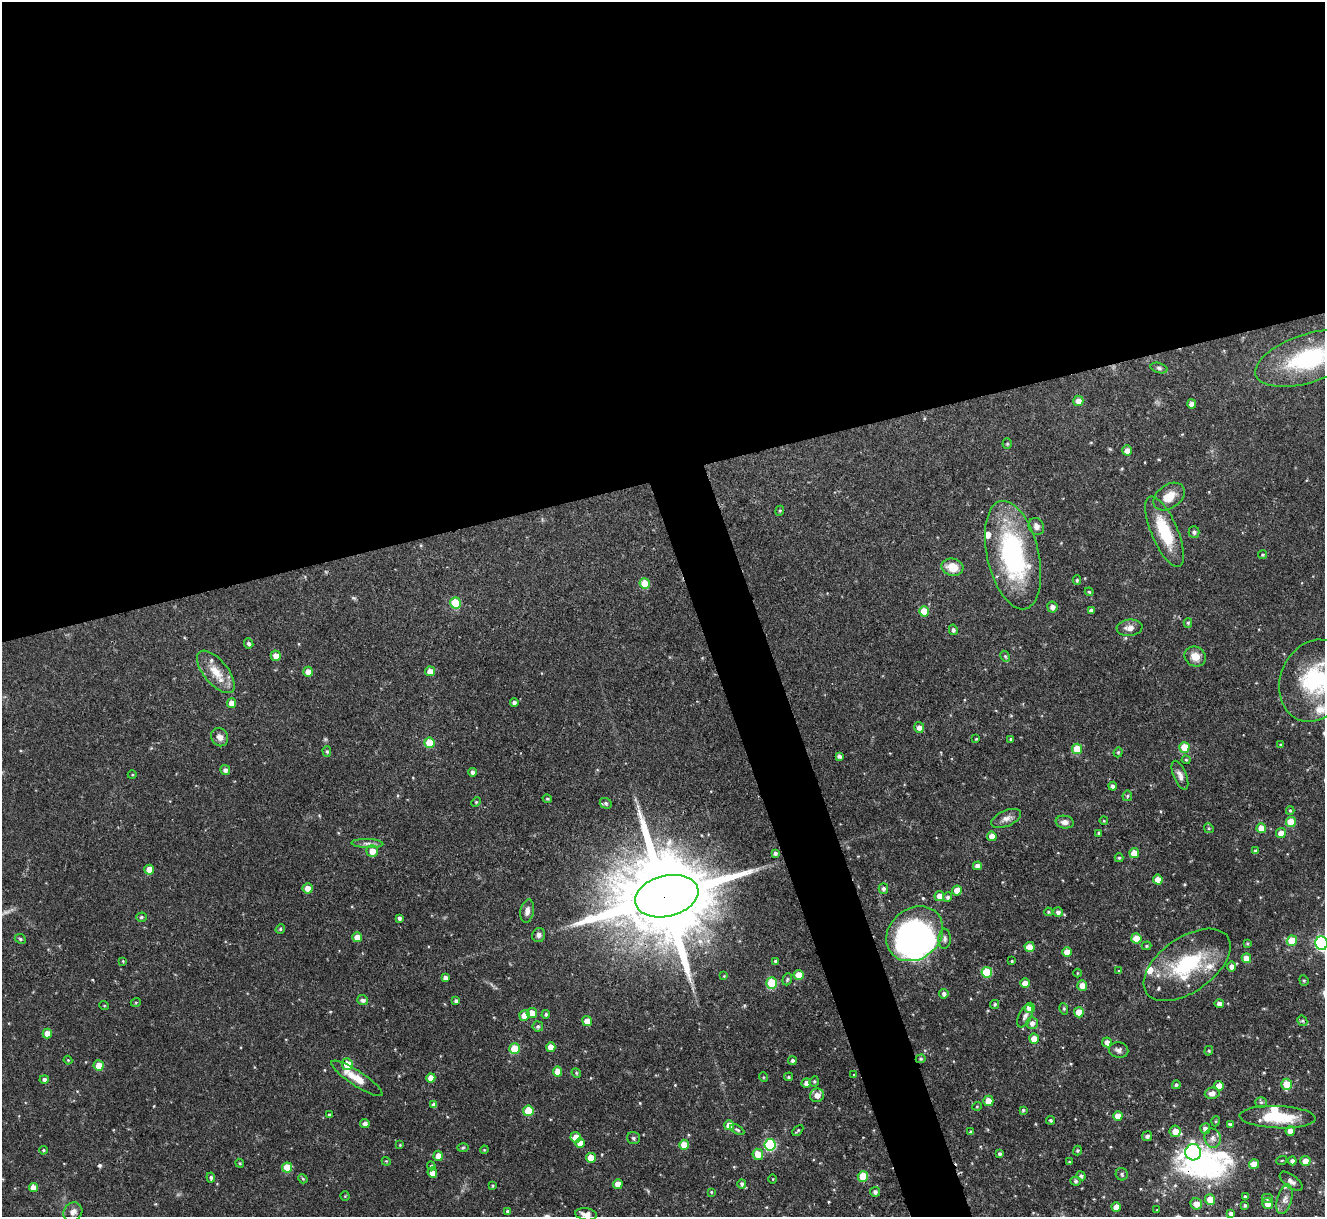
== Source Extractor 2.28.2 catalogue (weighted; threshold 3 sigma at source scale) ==
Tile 2 of 4 x 4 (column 2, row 1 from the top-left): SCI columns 1324-2646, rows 3792-5006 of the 5293 x 5278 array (HDU 1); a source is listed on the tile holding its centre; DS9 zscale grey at full resolution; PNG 1327 x 1219 px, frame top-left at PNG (2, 2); each listed source drawn as its Kron ellipse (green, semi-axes under 4 px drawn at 4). Shown black and unused: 42% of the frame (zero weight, under 3 of 4 exposures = <1% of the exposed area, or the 3 px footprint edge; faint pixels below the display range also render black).
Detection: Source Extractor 2.28.2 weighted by HDU 2 'WHT'; one run over the whole footprint, this tile lists its part. Background 0.0815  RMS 0.004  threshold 0.018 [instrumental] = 3 sigma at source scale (4.5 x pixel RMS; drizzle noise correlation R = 1.50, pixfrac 1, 0.05/0.05 arcsec/px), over >= 5 px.
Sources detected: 252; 1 too faint to see at this stretch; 7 inside a brighter object's white glare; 1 cosmic-ray / hot-pixel residue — neither listed nor drawn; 8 inside a brighter listed object's ellipse — not listed separately; the other 235 listed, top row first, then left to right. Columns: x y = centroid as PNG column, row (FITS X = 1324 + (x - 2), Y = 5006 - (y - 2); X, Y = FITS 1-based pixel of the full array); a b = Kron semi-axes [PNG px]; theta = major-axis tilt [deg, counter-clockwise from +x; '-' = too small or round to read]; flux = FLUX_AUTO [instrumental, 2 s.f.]
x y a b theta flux
1309 358 56 24 18 43
1159 368 8 5 -16 0.88
1078 401 5 5 - 3.4
1192 404 4 4 - 2.1
1007 443 5 4 - 0.48
1127 450 5 5 - 2.4
1169 497 17 11 36 5.6
780 511 5 4 - 0.53
1036 527 9 7 -67 2
1165 532 38 13 -67 17
1194 532 6 5 - 0.99
1013 555 55 26 -77 61
1263 555 4 4 - 0.58
952 567 11 8 -14 6.2
1077 580 5 4 - 0.46
645 584 5 5 - 9.9
1089 592 4 3 - 0.44
456 603 5 5 - 18
1052 607 5 5 - 1.8
924 611 5 5 - 8
1091 611 4 4 - 1.2
1188 623 5 4 - 0.57
1130 628 13 8 6 2.5
953 630 5 4 - 0.91
249 643 5 4 - 1.1
276 656 5 5 - 3.1
1005 656 6 4 -61 0.54
1195 656 11 9 -33 4.4
430 671 5 5 - 3.6
216 672 25 12 -50 7.2
308 672 5 4 - 3.5
1314 681 42 34 66 35
514 702 4 4 - 1.2
232 703 5 4 - 4
919 727 5 5 - 2
220 737 9 8 - 2.2
976 739 3 3 - 0.34
1011 739 3 3 - 0.39
429 743 5 5 - 8.9
1280 745 4 3 - 0.5
1184 747 5 5 - 7.3
1077 749 5 5 - 9.7
327 752 5 4 - 0.61
1118 752 5 4 - 0.49
839 756 4 3 - 0.93
1186 760 4 4 - 0.45
225 770 5 5 - 1.4
473 772 4 4 - 1.3
132 775 4 3 - 0.34
1180 775 15 6 -68 2.1
1113 786 4 4 - 1.1
1127 796 5 5 - 0.57
547 799 5 3 - 0.49
476 802 5 4 - 0.44
606 803 6 5 - 0.78
1290 810 4 4 - 0.49
1006 818 16 8 24 2.4
1104 821 4 4 - 0.44
1065 822 9 6 -8 2
1291 822 5 5 - 8.7
1209 828 5 4 - 0.56
1261 828 5 4 - 4.7
1099 833 4 3 - 0.66
1281 833 5 5 - 3.3
992 836 5 4 - 3.4
367 843 16 4 -2 1.6
372 851 6 5 - 4.4
1255 851 4 3 - 0.73
775 853 4 4 - 0.84
1134 853 5 5 - 5.3
1119 858 4 4 - 0.55
977 866 4 4 - 1.9
149 870 5 5 - 3.8
1158 880 5 4 - 4.2
307 888 5 5 - 3.1
883 889 5 4 - 1.1
957 890 5 5 - 4.4
667 896 32 20 13 8800
939 896 5 5 - 3.2
948 897 5 4 - 0.84
527 911 12 6 80 2.1
1048 912 4 3 - 0.53
1058 912 5 5 - 1.3
141 917 5 4 - 0.64
399 918 4 3 - 1.1
280 929 5 4 - 0.56
915 934 30 25 39 100
539 935 7 6 - 1.3
357 937 5 5 - 4
1136 938 5 5 - 6.6
20 939 6 4 -24 0.62
945 939 10 6 88 1.2
1292 941 5 5 - 10
1322 943 7 6 - 75
1247 944 4 3 - 0.41
1147 946 5 4 - 0.55
1029 947 5 5 - 4.9
1067 952 5 4 - 3.9
1246 958 5 5 - 4.1
123 961 4 3 - 0.34
775 961 3 3 - 0.47
1012 961 3 2 - 0.37
1187 965 49 27 35 31
1232 966 5 4 - 1.9
1119 971 4 4 - 0.4
987 972 5 5 - 14
1077 973 4 3 - 0.35
799 975 5 5 - 6.3
724 976 4 4 - 0.34
445 978 4 4 - 1.6
787 979 6 4 70 0.65
1304 980 5 4 - 0.54
772 983 5 5 - 17
1025 983 5 4 - 3.1
1082 985 5 5 - 3.4
944 994 5 4 - 1.2
363 1000 5 5 - 1.2
456 1001 4 3 - 0.99
136 1002 5 3 - 0.38
995 1004 4 4 - 0.51
1219 1004 4 4 - 1.8
104 1005 5 3 - 0.35
1030 1008 5 5 - 4.5
1064 1009 6 3 -73 0.45
1079 1012 5 5 - 5.9
532 1013 5 5 - 5.1
546 1014 4 4 - 0.77
524 1015 5 5 - 4.3
1025 1016 12 6 64 1.5
587 1021 5 4 - 4.3
1302 1021 5 5 - 0.6
1032 1023 6 5 - 1.9
538 1026 5 5 - 0.8
47 1034 5 4 - 4.3
1034 1039 5 5 - 5
1107 1042 5 5 - 2.5
551 1047 5 4 - 3.9
515 1049 5 5 - 12
1119 1050 10 7 -13 1.5
1209 1051 5 4 - 0.53
921 1059 5 4 - 0.52
68 1060 4 3 - 0.38
792 1061 4 3 - 1.1
347 1064 6 5 - 7.9
99 1065 5 5 - 4.3
558 1072 5 4 - 4.8
576 1073 5 4 - 0.56
854 1075 4 3 - 0.28
763 1077 5 3 - 0.39
789 1077 4 4 - 0.54
357 1078 30 7 -33 7
431 1078 4 4 - 3.3
44 1079 5 4 - 1
814 1081 5 4 - 0.56
806 1083 5 5 - 1.9
1287 1084 5 5 - 7.8
1176 1085 4 4 - 0.7
1219 1086 5 4 - 3.7
1212 1093 7 5 9 2.1
817 1095 7 6 - 3.3
988 1101 5 5 - 4.7
1261 1102 6 5 - 0.75
434 1105 4 4 - 1.7
977 1106 5 3 - 0.32
1023 1110 4 4 - 0.54
528 1111 5 5 - 13
329 1115 3 3 - 0.72
1118 1116 5 4 - 3.9
1278 1117 38 11 -2 15
1051 1120 4 4 - 0.54
1216 1121 5 3 - 0.36
365 1123 4 4 - 1.4
1230 1124 4 3 - 0.62
729 1125 5 5 - 3.7
1205 1129 5 5 - 1.5
737 1130 8 4 -31 0.7
798 1130 6 3 47 0.5
1175 1131 6 5 - 4
1290 1131 5 4 - 2.7
971 1132 4 3 - 0.78
1147 1136 5 4 - 1.1
576 1137 5 5 - 4.7
633 1138 6 6 - 0.85
1213 1138 10 8 -77 1.9
580 1143 5 4 - 3.6
400 1145 4 3 - 0.33
684 1145 5 5 - 6.2
770 1145 6 5 - 34
463 1148 6 4 2 0.52
43 1150 4 4 - 0.48
484 1150 4 3 - 0.37
1077 1150 5 4 - 0.52
1193 1152 8 8 - 75
758 1154 6 5 - 5
1000 1154 4 4 - 0.83
438 1156 5 5 - 3.6
591 1158 5 5 - 5.2
1282 1160 5 3 - 0.39
386 1161 4 3 - 0.35
1292 1161 4 4 - 1.3
1305 1161 5 5 - 4.5
1069 1162 4 3 - 0.35
240 1163 4 4 - 0.48
1254 1164 5 5 - 4.3
431 1166 4 4 - 0.53
287 1167 5 5 - 7.5
432 1173 5 4 - 2.9
1122 1174 6 6 - 0.83
863 1176 5 5 - 11
1081 1176 5 4 - 0.91
211 1178 5 4 - 0.92
303 1179 5 4 - 0.47
773 1179 4 3 - 0.27
1076 1181 5 4 - 0.64
1291 1181 13 6 -38 1.7
618 1184 5 4 - 4.2
742 1184 4 4 - 1
492 1186 3 3 - 0.46
34 1187 4 4 - 3.6
711 1192 3 3 - 0.36
875 1192 5 4 - 1.1
345 1196 4 4 - 0.4
1245 1197 4 4 - 0.85
1267 1198 6 5 - 0.77
1210 1199 5 5 - 5.2
1285 1199 15 7 74 2.6
1268 1203 6 5 - 4.1
1196 1204 5 5 - 3.8
1245 1205 4 3 - 0.68
1116 1207 5 4 - 3.8
1157 1210 3 3 - 0.33
508 1211 4 4 - 0.66
73 1212 10 9 - 2
1231 1213 4 3 - 1.1
586 1214 11 6 -8 2.4
Overlapping masked pixels (flux is a lower limit): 1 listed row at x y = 667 896
Isophote crosses this tile's border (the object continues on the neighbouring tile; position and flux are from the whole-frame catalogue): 4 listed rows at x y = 1309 358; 1314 681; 1322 943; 586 1214